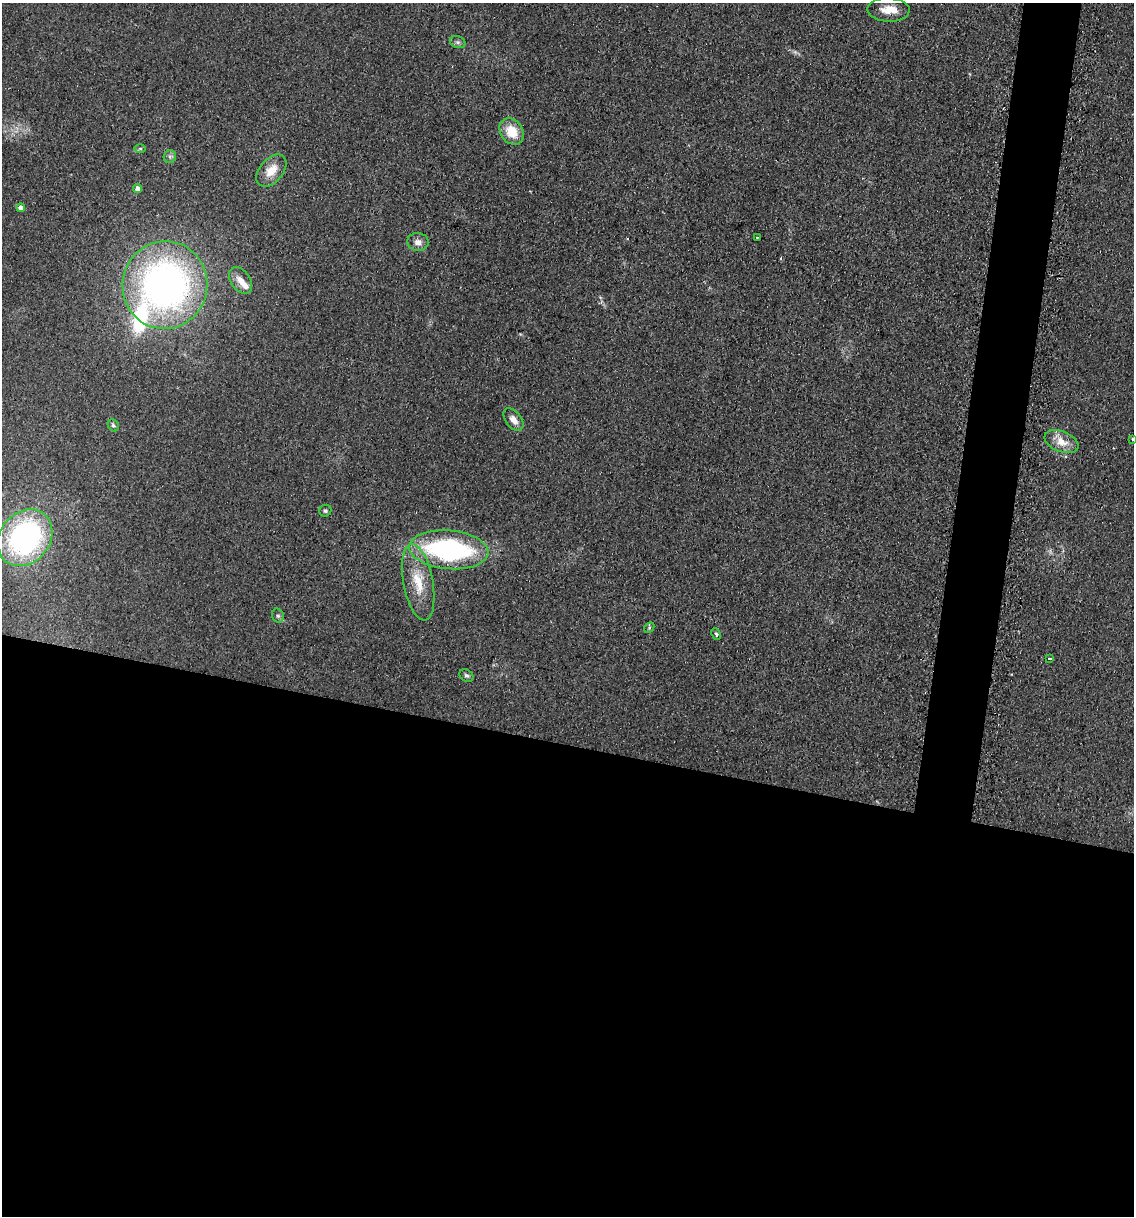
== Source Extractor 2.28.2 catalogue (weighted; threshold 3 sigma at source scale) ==
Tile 14 of 4 x 4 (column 2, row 4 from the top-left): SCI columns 1256-2387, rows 1-1214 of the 4903 x 4854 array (HDU 1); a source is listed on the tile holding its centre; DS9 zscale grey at full resolution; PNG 1136 x 1218 px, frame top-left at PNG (2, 3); each listed source drawn as its Kron ellipse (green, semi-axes under 4 px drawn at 4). Shown black and unused: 42% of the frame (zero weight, under 2 of 3 exposures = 2% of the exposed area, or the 3 px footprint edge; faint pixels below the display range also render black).
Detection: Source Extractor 2.28.2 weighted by HDU 2 'WHT'; one run over the whole footprint, this tile lists its part. Background 0.101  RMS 0.012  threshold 0.0519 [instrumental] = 3 sigma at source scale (4.5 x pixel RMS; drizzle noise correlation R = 1.50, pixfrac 1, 0.05/0.05 arcsec/px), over >= 5 px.
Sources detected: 30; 1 too faint to see at this stretch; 1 cosmic-ray / hot-pixel residue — neither listed nor drawn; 3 inside a brighter listed object's ellipse — not listed separately; the other 25 listed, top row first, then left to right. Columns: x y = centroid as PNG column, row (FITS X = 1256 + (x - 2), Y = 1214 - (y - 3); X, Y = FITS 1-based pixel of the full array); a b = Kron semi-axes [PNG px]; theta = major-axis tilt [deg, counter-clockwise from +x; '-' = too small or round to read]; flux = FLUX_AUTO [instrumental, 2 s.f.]
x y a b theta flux
889 10 21 12 -2 17
458 42 8 6 -20 3
512 131 14 11 -54 26
140 148 6 4 0 1.7
170 157 6 6 - 2.8
271 171 19 11 50 18
138 189 4 4 - 8.6
21 208 4 4 - 6.9
757 237 3 3 - 2
418 242 11 8 -7 7.3
241 280 15 9 -56 12
165 285 44 42 79 510
513 420 13 8 -53 9.2
113 425 6 5 - 2.4
1132 439 3 3 - 2.7
1061 442 18 10 -22 16
325 511 6 5 - 2.3
25 538 30 25 50 260
449 550 40 19 -5 200
418 582 39 15 -80 36
278 616 7 5 -75 2.6
649 628 6 4 48 1.7
716 634 6 4 -64 2.1
1049 659 3 3 - 6
466 675 7 6 - 2.8
Overlapping masked pixels (flux is a lower limit): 1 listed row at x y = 165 285
Isophote crosses this tile's border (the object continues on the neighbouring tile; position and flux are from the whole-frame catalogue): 1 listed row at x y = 1132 439